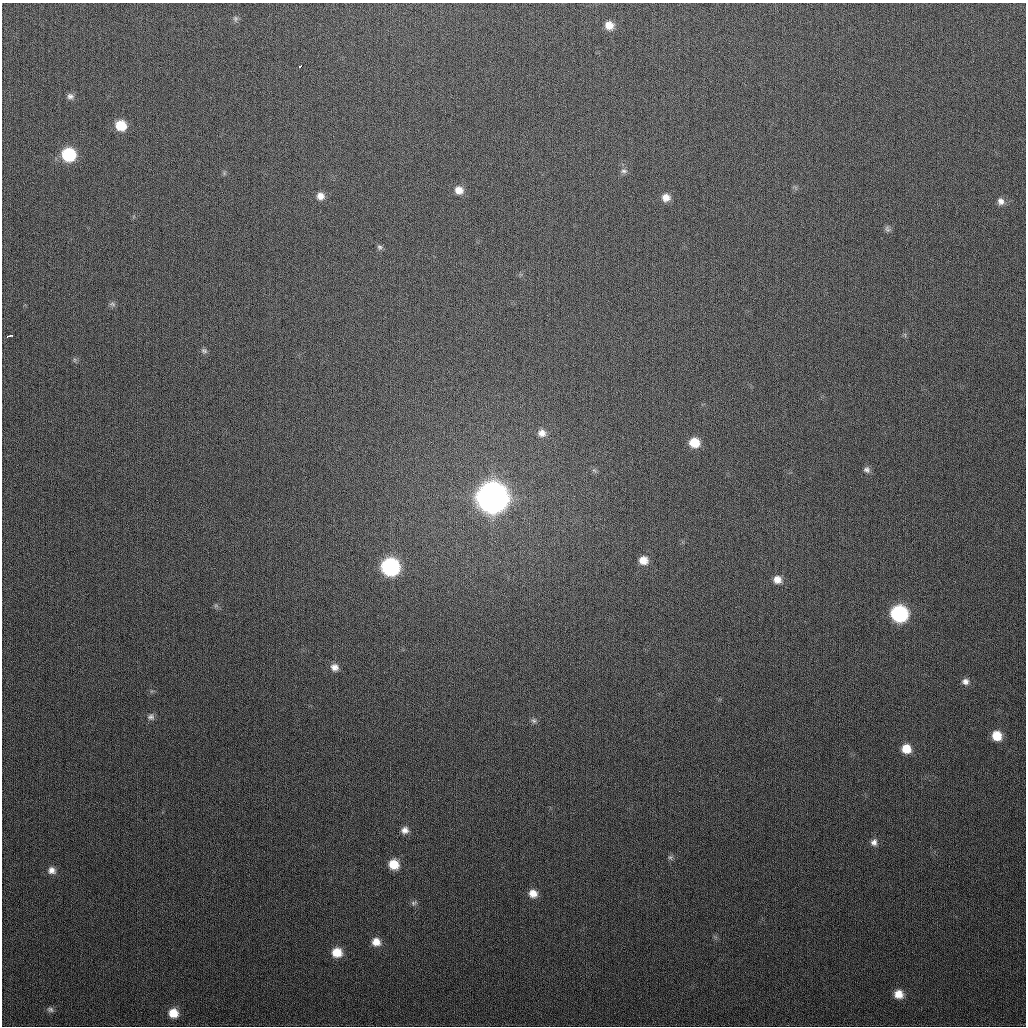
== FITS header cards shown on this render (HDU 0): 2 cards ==
NAXIS1  =                 1024
NAXIS2  =                 1024

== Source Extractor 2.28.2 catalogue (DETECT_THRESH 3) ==
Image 1024 x 1024 px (HDU 0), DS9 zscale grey, 1 PNG px = 1 image px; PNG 1028 x 1028 px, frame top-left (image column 1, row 1024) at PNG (2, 3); no overlay
Background 290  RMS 11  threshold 33.4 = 3 sigma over >= 5 px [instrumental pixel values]
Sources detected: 45; all 45 listed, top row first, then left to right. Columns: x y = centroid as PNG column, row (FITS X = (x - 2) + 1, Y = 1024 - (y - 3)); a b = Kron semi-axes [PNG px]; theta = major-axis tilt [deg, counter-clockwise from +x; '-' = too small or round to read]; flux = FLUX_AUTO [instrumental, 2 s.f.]
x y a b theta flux
235 19 8 7 - 2.3e+03
609 25 10 9 - 8.3e+03
300 66 3 3 - 1.6e+04
70 96 9 8 - 3.0e+03
121 125 10 9 - 1.8e+04
68 155 10 10 - 5.0e+04
624 171 9 6 -1 2.1e+03
459 190 10 9 - 6.7e+03
320 196 9 9 - 5.5e+03
666 197 9 8 - 6.0e+03
1001 201 10 8 -66 4.0e+03
887 229 9 7 -57 1.9e+03
380 247 7 7 - 1.7e+03
112 304 10 5 -16 1.8e+03
10 335 6 3 18 3.5e+03
204 351 8 7 - 1.9e+03
75 360 7 4 -90 1.4e+03
542 433 10 10 - 5.5e+03
694 443 10 9 - 1.5e+04
594 470 7 4 -19 1.3e+03
867 470 9 7 -33 2.7e+03
492 498 12 12 - 1.6e+06
643 560 9 8 - 8.1e+03
390 567 11 10 - 1.6e+05
777 579 9 9 - 6.4e+03
216 606 7 4 -18 1.3e+03
899 614 10 10 - 1.2e+05
334 667 9 8 - 4.5e+03
965 681 9 8 - 3.6e+03
151 717 8 8 - 2.5e+03
534 721 8 7 - 1.9e+03
997 736 9 8 - 1.3e+04
906 749 9 8 - 1.2e+04
405 830 9 8 - 4.5e+03
874 842 9 8 - 3.7e+03
670 857 7 6 - 1.8e+03
394 864 10 10 - 1.4e+04
52 870 10 9 - 4.4e+03
533 893 10 9 - 7.3e+03
414 903 10 6 26 2.1e+03
376 942 10 9 - 7.5e+03
337 952 10 9 - 1.3e+04
899 994 9 8 - 8.5e+03
50 1009 8 6 -23 2.0e+03
173 1013 10 9 - 1.1e+04